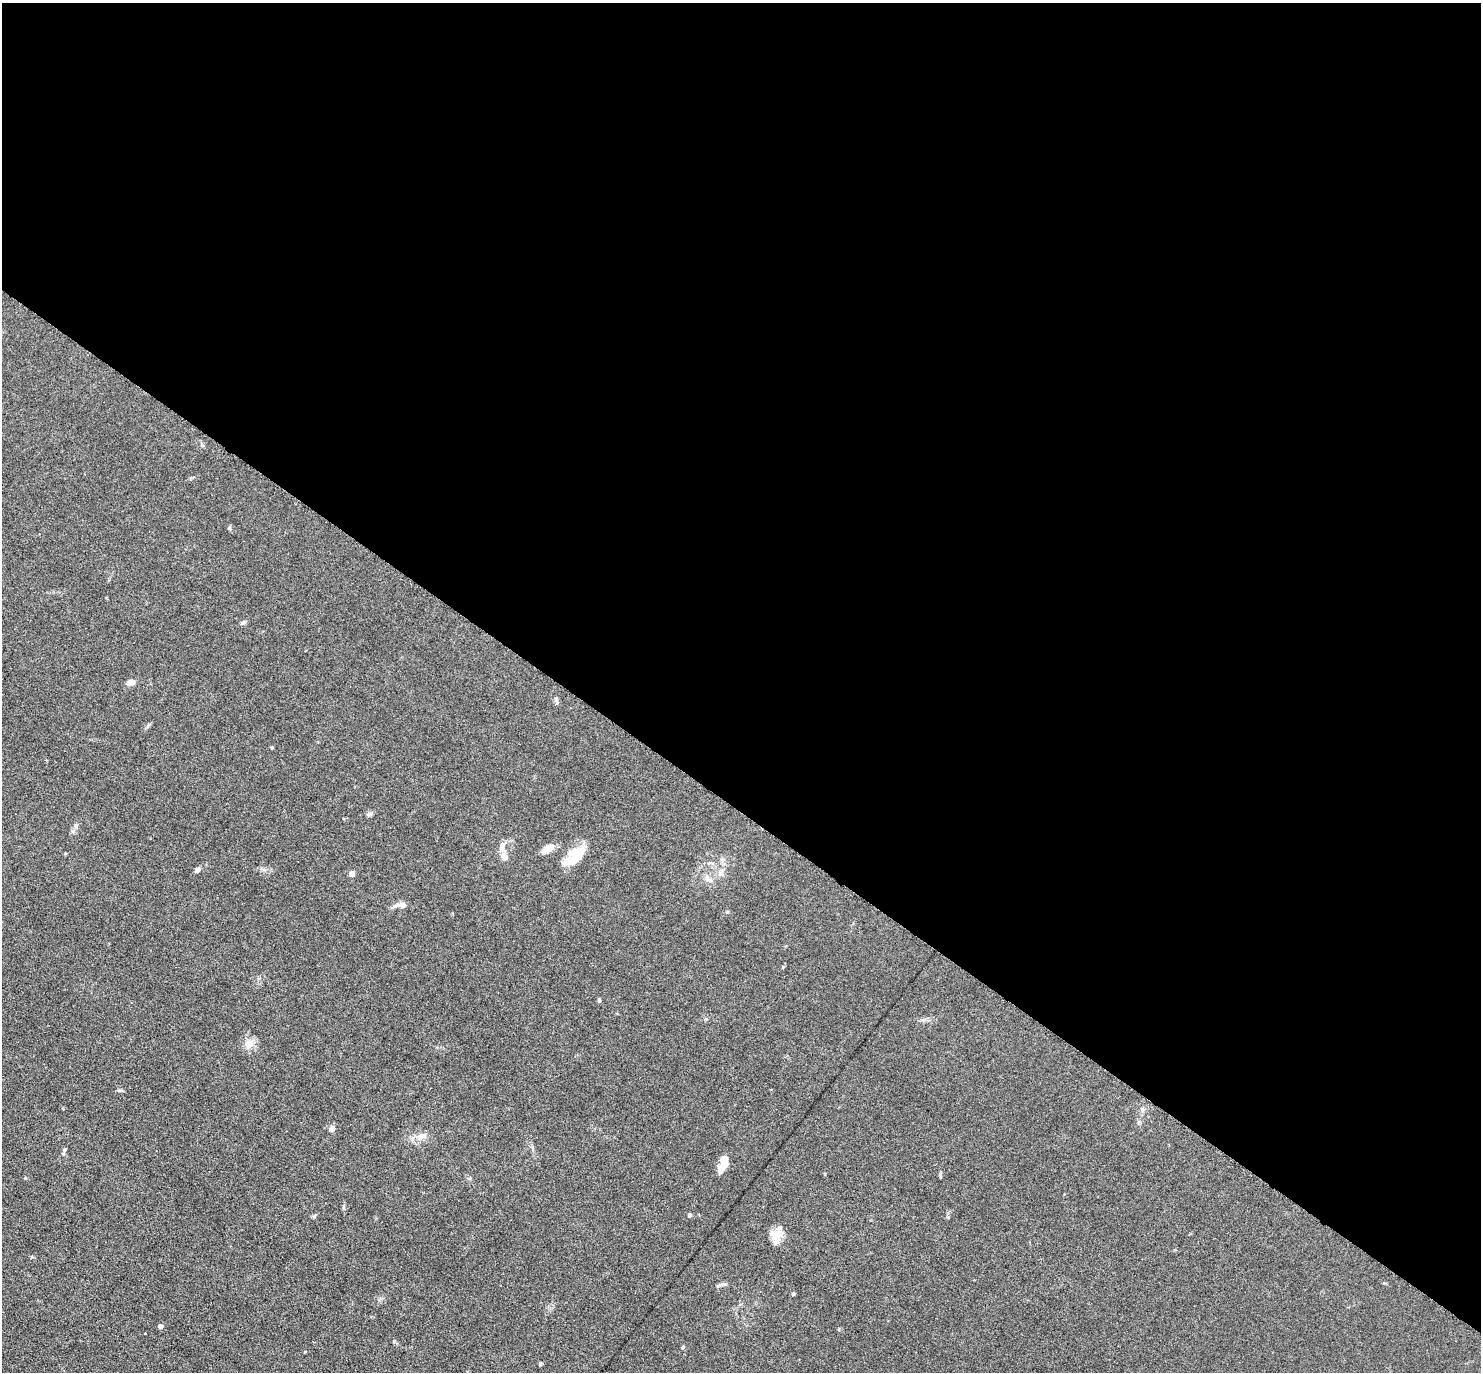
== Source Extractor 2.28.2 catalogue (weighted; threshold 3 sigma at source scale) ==
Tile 3 of 4 x 4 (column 3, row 1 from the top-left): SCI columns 3002-4480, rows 4556-5925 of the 6087 x 6078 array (HDU 1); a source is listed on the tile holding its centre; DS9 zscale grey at full resolution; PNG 1483 x 1374 px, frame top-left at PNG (2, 3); no overlay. Shown black and unused: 59% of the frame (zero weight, under 3 of 6 exposures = <1% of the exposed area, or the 3 px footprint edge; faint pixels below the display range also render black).
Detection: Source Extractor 2.28.2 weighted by HDU 2 'WHT'; one run over the whole footprint, this tile lists its part. Background 0.0333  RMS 0.0038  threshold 0.0155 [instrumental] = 3 sigma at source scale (4.09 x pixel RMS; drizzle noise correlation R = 1.36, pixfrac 0.8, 0.05/0.05 arcsec/px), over >= 5 px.
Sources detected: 31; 1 inside a brighter listed object's ellipse — not listed separately; the other 30 listed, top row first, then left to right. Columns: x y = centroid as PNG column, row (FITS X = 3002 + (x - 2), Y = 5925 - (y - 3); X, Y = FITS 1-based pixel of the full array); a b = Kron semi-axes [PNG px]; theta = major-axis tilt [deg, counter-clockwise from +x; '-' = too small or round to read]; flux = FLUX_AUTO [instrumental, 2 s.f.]
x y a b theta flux
230 528 6 4 -89 0.47
243 623 7 4 37 0.61
131 682 8 6 18 2.4
556 699 7 4 88 0.62
148 726 10 3 50 0.61
272 748 5 3 - 0.34
369 814 9 5 14 0.8
76 826 7 5 61 0.8
502 846 14 7 73 2.2
547 849 12 7 33 5
505 857 9 7 -61 2.2
575 857 27 16 61 8.4
197 870 7 5 44 1.1
352 874 6 5 - 1.3
708 878 15 7 -43 2
403 905 9 7 2 1.9
599 1000 5 4 - 0.54
249 1044 13 13 - 3.2
332 1129 8 6 53 1.3
420 1138 12 7 65 2
64 1150 5 5 - 0.51
723 1164 19 8 68 4.5
690 1215 5 5 - 0.64
314 1216 6 4 46 0.48
775 1234 20 13 65 4.2
724 1284 13 4 -2 0.91
793 1294 4 4 - 0.48
161 1326 5 5 - 1.1
683 1347 5 4 - 0.5
540 1364 4 3 - 0.58